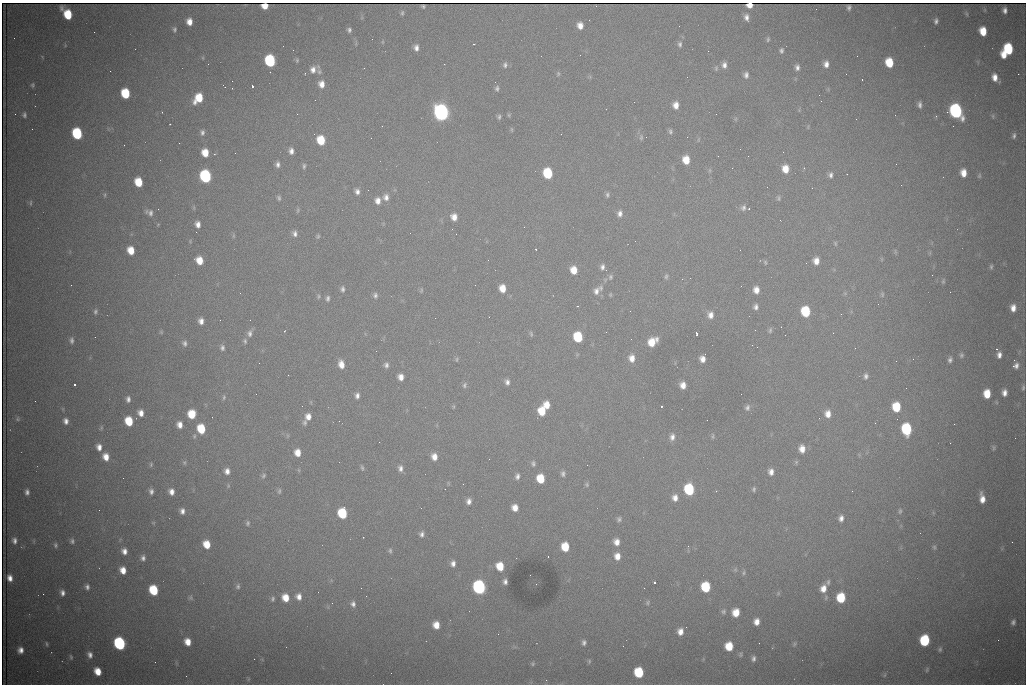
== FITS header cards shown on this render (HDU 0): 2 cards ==
NAXIS1  =                 1024 /fastest changing axis
NAXIS2  =                  682 /next to fastest changing axis

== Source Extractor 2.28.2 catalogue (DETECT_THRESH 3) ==
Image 1024 x 682 px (HDU 0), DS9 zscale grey, 1 PNG px = 1 image px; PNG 1028 x 686 px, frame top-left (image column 1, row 682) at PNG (2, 3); no overlay
Background 2810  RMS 33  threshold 99.1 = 3 sigma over >= 5 px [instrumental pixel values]
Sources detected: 333; all 333 listed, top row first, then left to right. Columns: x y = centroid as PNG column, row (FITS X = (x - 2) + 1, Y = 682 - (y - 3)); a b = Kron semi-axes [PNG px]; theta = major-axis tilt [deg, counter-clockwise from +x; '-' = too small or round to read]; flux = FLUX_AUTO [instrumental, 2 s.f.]
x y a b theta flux
749 5 5 4 - 2.3e+04
265 6 6 5 - 2.7e+04
423 6 4 3 - 1.9e+03
849 7 5 4 - 3.9e+03
1005 10 6 4 -85 9.1e+03
402 13 7 4 80 4.0e+03
67 14 10 6 -56 7.7e+04
746 17 8 5 -81 1.0e+04
936 21 5 4 - 6.0e+03
189 22 6 5 - 2.0e+04
580 25 7 6 - 1.7e+04
174 29 7 5 85 4.8e+03
349 30 5 5 - 5.9e+03
983 31 7 6 - 4.4e+04
94 32 2 2 - 1.1e+03
14 38 2 2 - 1.2e+03
372 39 2 2 - 9.7e+02
768 39 6 4 80 3.6e+03
474 44 2 2 - 1.5e+03
680 44 8 6 -88 6.4e+03
416 48 6 5 - 1.0e+04
1008 49 8 7 - 1.4e+05
781 51 6 5 - 5.2e+03
1004 55 6 5 - 2.8e+04
857 56 2 2 - 2.0e+03
203 58 5 3 - 2.0e+03
297 60 6 5 - 3.4e+03
270 61 8 6 -77 2.3e+05
889 62 8 6 -78 6.3e+04
208 64 3 2 - 2.9e+03
826 64 7 6 - 1.3e+04
505 65 8 6 78 7.0e+03
724 65 8 6 88 1.0e+04
797 67 7 5 -86 8.3e+03
716 68 7 5 90 3.8e+03
313 70 9 7 74 1.4e+04
319 72 8 7 - 5.8e+03
558 74 7 5 89 3.8e+03
1018 74 2 2 - 1.4e+04
746 75 7 5 -89 8.3e+03
687 77 2 2 - 8.7e+02
995 77 8 6 -78 1.9e+04
862 79 3 2 - 5.6e+03
321 84 8 6 -83 1.8e+04
32 85 5 4 - 3.4e+03
252 86 3 3 - 1.0e+05
497 88 7 5 85 5.5e+03
125 93 8 6 -77 9.4e+04
198 98 10 7 53 6.1e+04
821 101 2 2 - 1.4e+03
676 105 7 6 - 1.9e+04
920 105 7 4 -87 7.6e+03
956 111 9 7 -67 5.6e+05
162 112 2 2 - 1.3e+03
441 112 8 7 - 1.2e+06
15 114 2 2 - 8.6e+02
297 114 2 2 - 2.6e+03
24 115 7 5 -81 5.6e+03
509 115 6 5 - 2.9e+03
993 116 7 5 -83 3.7e+03
499 117 6 5 - 4.7e+03
735 119 6 4 89 3.0e+03
170 124 3 2 - 2.6e+03
382 126 3 2 - 1.9e+03
512 129 7 3 -81 2.5e+03
670 131 7 5 89 5.0e+03
202 132 8 6 -84 7.7e+03
77 133 8 6 -75 1.8e+05
1014 136 7 5 75 5.9e+03
641 137 9 6 89 6.0e+03
321 140 7 6 - 6.6e+04
179 143 2 2 - 4.1e+03
124 145 2 2 - 1.8e+03
740 149 2 2 - 2.7e+03
291 151 7 5 -84 1.2e+04
205 153 7 6 - 3.6e+04
235 153 2 2 - 1.4e+03
686 160 8 6 -79 3.8e+04
278 164 7 5 -85 8.2e+03
304 166 7 4 83 4.6e+03
732 168 2 2 - 9.0e+02
785 169 8 7 - 3.1e+04
548 173 8 6 -77 1.3e+05
963 173 7 5 -84 2.4e+04
830 175 8 6 -88 8.0e+03
205 176 8 7 - 3.5e+05
979 176 6 4 72 3.1e+03
138 182 7 6 - 5.6e+04
901 185 2 2 - 1.7e+03
812 188 2 2 - 3.0e+03
368 190 2 2 - 8.4e+03
357 192 7 6 - 1.0e+04
105 195 7 3 82 3.0e+03
607 195 7 5 -86 5.1e+03
386 197 9 7 -81 1.3e+04
279 198 6 4 -73 4.6e+03
779 198 7 6 - 4.7e+03
378 201 8 7 - 1.6e+04
31 203 7 3 89 3.0e+03
194 208 6 4 -73 2.7e+03
743 208 9 8 - 9.6e+03
297 210 7 3 81 3.1e+03
151 213 9 7 -79 9.2e+03
620 213 8 6 89 1.1e+04
454 217 7 6 - 1.9e+04
780 220 3 2 - 2.2e+03
158 224 5 3 - 1.9e+03
198 224 6 5 - 1.3e+04
295 233 8 6 -77 8.9e+03
233 236 6 4 90 2.9e+03
318 236 6 5 - 3.8e+03
835 243 7 4 -72 3.2e+03
536 249 3 3 - 2.5e+03
131 250 7 6 - 3.7e+04
740 250 2 2 - 1.1e+03
895 252 8 3 -85 2.8e+03
881 259 6 4 -71 2.4e+03
199 260 7 6 - 3.6e+04
488 260 3 2 - 2.3e+03
816 261 7 6 - 1.9e+04
765 262 6 5 - 3.4e+03
806 263 2 2 - 1.4e+03
602 267 7 6 - 8.6e+03
991 267 7 5 89 4.4e+03
574 270 7 6 - 3.2e+04
606 270 2 2 - 1.6e+03
932 275 2 2 - 1.1e+03
666 276 7 6 - 4.8e+03
610 277 8 6 88 5.8e+03
943 281 8 4 72 3.9e+03
71 285 2 2 - 7.2e+03
502 288 7 6 - 3.0e+04
342 289 8 6 -84 6.8e+03
421 290 7 4 71 3.0e+03
756 290 7 6 - 1.8e+04
596 291 11 8 64 1.6e+04
950 292 2 2 - 9.2e+02
882 294 7 5 -76 4.2e+03
375 295 8 6 -77 6.9e+03
610 295 5 4 - 2.8e+03
318 296 6 5 - 3.6e+03
328 298 7 5 82 6.1e+03
878 304 2 2 - 1.1e+03
577 306 3 2 - 1.3e+03
756 307 6 6 - 8.2e+03
1013 308 9 6 -88 1.9e+04
806 311 8 6 -81 1.2e+05
95 312 8 5 87 5.6e+03
841 314 3 2 - 2.7e+03
710 315 9 8 - 1.5e+04
220 320 2 2 - 9.4e+02
201 321 7 5 -77 1.3e+04
755 330 3 2 - 1.5e+03
770 330 8 5 81 4.6e+03
284 331 4 2 - 1.4e+03
161 332 5 5 - 3.1e+03
250 333 10 6 81 9.3e+03
531 334 7 4 -79 3.8e+03
697 334 4 3 - 7.0e+03
578 337 8 6 -78 1.2e+05
71 340 8 5 90 6.8e+03
245 341 7 5 -72 4.4e+03
652 342 9 7 41 4.4e+04
184 343 7 6 - 7.2e+03
752 345 2 2 - 4.4e+03
222 348 7 6 - 6.8e+03
997 349 3 2 - 2.3e+03
961 355 7 5 89 4.7e+03
999 355 7 4 90 1.1e+04
632 358 9 7 -83 2.0e+04
457 359 7 5 89 3.5e+03
702 359 7 5 -89 1.5e+04
950 360 6 4 75 6.3e+03
1014 360 3 3 - 2.8e+03
259 363 3 2 - 1.7e+03
341 364 8 6 -77 2.2e+04
386 365 7 7 - 7.8e+03
1013 366 2 2 - 1.8e+04
1016 366 7 5 88 9.1e+03
288 375 3 2 - 1.8e+03
866 376 7 5 89 7.2e+03
401 377 7 6 - 1.7e+04
507 382 7 6 - 8.8e+03
75 384 3 3 - 8.8e+03
465 385 8 6 75 5.7e+03
683 385 6 5 - 1.9e+04
1023 388 8 4 88 4.0e+03
1004 393 6 5 - 1.3e+04
256 394 3 2 - 1.7e+03
987 394 7 6 - 4.6e+04
357 396 8 6 83 8.9e+03
224 397 7 5 80 3.9e+03
128 399 7 5 -89 8.4e+03
35 401 2 2 - 1.5e+03
547 405 7 6 - 2.7e+04
453 406 6 4 84 2.7e+03
661 407 3 3 - 5.9e+03
896 407 8 6 -85 7.7e+04
747 408 8 6 78 7.4e+03
542 411 8 6 -80 5.1e+04
141 413 7 6 - 1.7e+04
192 414 7 6 - 5.2e+04
828 414 8 7 - 2.0e+04
308 417 8 7 - 1.8e+04
17 419 7 5 90 3.7e+03
897 419 2 2 - 8.8e+02
66 421 6 5 - 1.1e+04
129 421 7 6 - 6.7e+04
339 421 2 2 - 1.4e+03
305 422 7 6 - 6.2e+03
875 423 3 2 - 1.9e+03
954 424 2 2 - 9.5e+03
180 425 6 5 - 1.6e+04
101 428 7 5 77 3.6e+03
201 429 7 6 - 6.9e+04
906 429 9 6 -85 1.9e+05
194 436 6 5 - 3.5e+03
713 436 9 3 90 3.4e+03
672 437 9 6 83 1.2e+04
99 447 8 6 -77 1.5e+04
993 448 8 4 -90 3.6e+03
802 449 8 7 - 2.1e+04
297 453 8 6 -74 2.6e+04
106 457 8 6 -71 2.4e+04
434 457 7 6 - 1.9e+04
184 462 6 5 - 3.4e+03
796 462 6 6 - 3.6e+03
533 463 8 5 -77 6.0e+03
151 464 6 4 76 3.4e+03
587 465 2 2 - 5.5e+03
362 468 9 4 -73 4.3e+03
400 468 8 6 -83 1.0e+04
227 471 6 5 - 1.2e+04
771 472 7 6 - 1.3e+04
563 474 8 5 89 7.0e+03
263 476 7 5 49 4.3e+03
517 476 7 5 80 8.2e+03
540 478 7 6 - 5.9e+04
448 483 6 4 -72 2.5e+03
463 484 2 2 - 1.5e+03
587 484 6 5 - 3.7e+03
228 486 6 3 90 2.4e+03
689 489 8 7 - 1.7e+05
754 489 6 4 81 4.1e+03
151 491 6 5 - 7.6e+03
279 491 8 5 88 4.6e+03
716 491 3 3 - 2.9e+03
852 491 3 2 - 1.9e+03
27 492 6 4 -86 7.9e+03
171 492 6 6 - 1.4e+04
675 498 8 6 -84 1.5e+04
982 498 9 5 -82 2.1e+04
469 501 7 5 78 1.1e+04
515 508 6 6 - 2.0e+04
99 510 2 2 - 8.3e+02
182 511 6 5 - 1.0e+04
900 511 9 6 76 5.5e+03
342 513 8 6 89 1.2e+05
841 518 8 6 82 1.2e+04
619 519 6 5 - 5.3e+03
153 523 6 4 0 2.5e+03
248 523 7 6 - 5.3e+03
422 534 7 5 70 7.7e+03
363 537 2 2 - 1.9e+03
14 541 9 6 -85 1.0e+04
72 541 6 5 - 5.3e+03
616 542 7 6 - 1.7e+04
207 544 8 6 -67 4.1e+04
55 545 6 5 - 4.7e+03
565 547 7 6 - 5.9e+04
934 547 7 5 -76 4.0e+03
124 551 7 6 - 1.3e+04
390 551 6 5 - 4.1e+03
617 556 8 7 - 2.0e+04
548 557 3 2 - 3.3e+03
143 558 7 6 - 8.7e+03
453 563 7 6 - 1.1e+04
500 566 8 6 -73 5.1e+04
123 570 7 6 - 2.5e+04
744 573 6 5 - 3.7e+03
10 578 6 5 - 1.5e+04
505 582 5 4 - 7.7e+03
828 582 8 5 64 5.5e+03
654 583 3 3 - 1.0e+05
536 584 2 2 - 1.2e+03
238 586 8 6 67 5.9e+03
87 587 7 5 88 7.4e+03
479 587 8 7 - 5.7e+05
706 587 7 7 - 1.1e+05
644 588 2 2 - 1.2e+03
823 588 9 7 74 2.2e+04
153 590 8 6 -68 1.0e+05
62 593 7 5 -80 9.8e+03
778 593 5 5 - 3.0e+03
43 594 2 2 - 2.9e+03
366 596 2 2 - 9.8e+02
299 597 7 6 - 1.5e+04
190 598 7 7 - 5.2e+03
285 598 7 6 - 3.3e+04
826 598 7 5 87 4.8e+03
841 598 8 6 89 8.8e+04
273 599 6 4 76 4.5e+03
647 602 7 5 59 4.3e+03
353 604 7 5 -70 7.9e+03
723 611 6 6 - 4.8e+03
736 612 7 6 - 3.1e+04
756 622 6 5 - 1.7e+04
1013 622 6 5 - 6.3e+03
436 625 7 6 - 2.7e+04
686 627 2 2 - 1.2e+03
680 632 8 6 88 1.8e+04
925 640 8 6 83 1.7e+05
998 640 2 2 - 1.2e+03
188 642 7 6 - 2.6e+04
584 642 7 5 -90 7.0e+03
120 643 8 6 -67 3.5e+05
47 644 6 3 -70 3.3e+03
794 644 7 5 50 3.9e+03
729 646 7 6 - 5.2e+04
940 649 6 5 - 4.2e+03
20 650 7 6 - 1.4e+04
741 654 7 5 69 4.2e+03
90 655 8 6 -74 1.1e+04
71 657 7 4 -79 3.6e+03
753 658 7 5 81 7.1e+03
254 659 2 2 - 5.3e+03
589 661 6 5 - 3.4e+03
533 664 5 5 - 3.4e+03
927 670 7 4 65 3.2e+03
98 671 7 6 - 3.4e+04
639 672 7 7 - 1.1e+05
885 675 6 4 87 3.2e+03
248 679 6 4 71 2.5e+03
At the frame edge (FLAGS 8, measured only in part): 2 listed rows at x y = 749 5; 265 6

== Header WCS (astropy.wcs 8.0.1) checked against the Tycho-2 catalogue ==
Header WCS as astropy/WCSLIB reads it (CRVAL/CRPIX/CD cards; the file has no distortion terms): RA---TAN/DEC--TAN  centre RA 07:09:20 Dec +30:56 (107.33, +30.93 deg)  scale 1.43 arcsec/px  FOV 24.4' x 16.3'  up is -93 deg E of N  parity flipped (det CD > 0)
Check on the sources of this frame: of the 60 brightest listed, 6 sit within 2.1 arcsec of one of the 9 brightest Tycho-2 stars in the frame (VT <= 12.48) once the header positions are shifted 0.54 arcsec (0.51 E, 0.17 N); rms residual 1.03 arcsec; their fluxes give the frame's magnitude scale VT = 25.87 - 2.5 log10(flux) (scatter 0.20 mag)
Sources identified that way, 6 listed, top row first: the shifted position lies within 2.1 arcsec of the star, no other Tycho-2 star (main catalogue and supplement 1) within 4.2 arcsec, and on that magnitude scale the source's flux lands within +1.5 / -3 mag of the star's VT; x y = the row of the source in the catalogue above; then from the Tycho-2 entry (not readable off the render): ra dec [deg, ICRS J2000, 3 dp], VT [Tycho-2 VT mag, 2 dp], TYC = Tycho-2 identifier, HIP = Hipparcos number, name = IAU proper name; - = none
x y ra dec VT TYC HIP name
956 111 107.215 +31.104 11.64 2438-821-1 - -
441 112 107.226 +30.900 10.76 2438-883-1 - -
77 133 107.244 +30.756 12.13 2438-718-1 - -
205 176 107.261 +30.807 12.26 2438-856-1 - -
479 587 107.445 +30.924 11.38 2438-1056-1 - -
120 643 107.478 +30.782 11.68 2438-545-1 - -